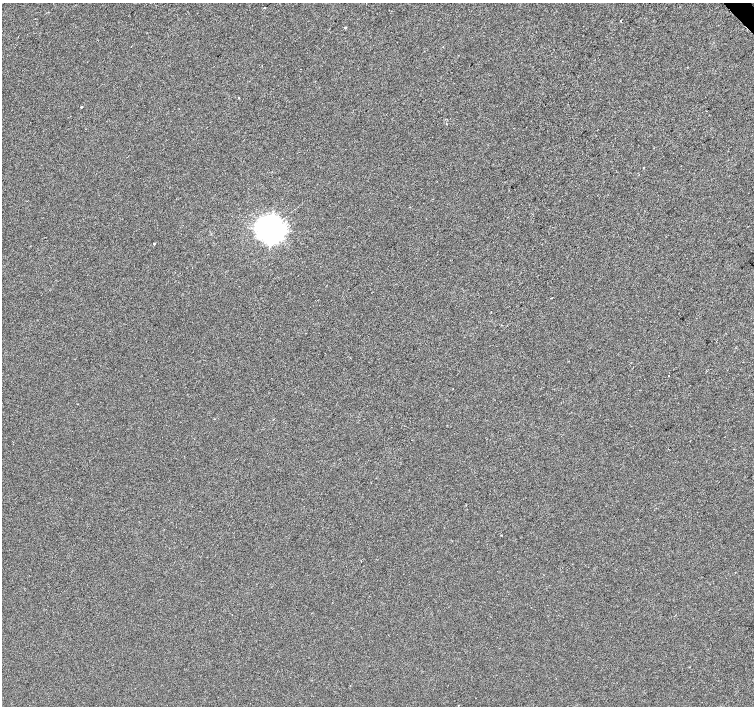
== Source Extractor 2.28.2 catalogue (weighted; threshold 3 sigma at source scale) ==
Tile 10 of 4 x 4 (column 2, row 3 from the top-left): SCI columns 1510-3013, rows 1621-3027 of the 6021 x 5991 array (HDU 1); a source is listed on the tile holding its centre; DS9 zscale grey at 2 x 2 block average (1 PNG px = mean of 2 x 2 image px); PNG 756 x 708 px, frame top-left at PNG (2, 3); no overlay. Shown black and unused: <1% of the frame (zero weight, under 2 of 3 exposures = <1% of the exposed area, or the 3 px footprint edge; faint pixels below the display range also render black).
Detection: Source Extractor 2.28.2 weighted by HDU 2 'WHT'; one run over the whole footprint, this tile lists its part. Background -2.44e-04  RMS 0.0042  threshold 0.0187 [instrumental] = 3 sigma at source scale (4.5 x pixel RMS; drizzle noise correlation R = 1.50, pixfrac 1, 0.0396/0.0396 arcsec/px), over >= 5 px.
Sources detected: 11; all 11 listed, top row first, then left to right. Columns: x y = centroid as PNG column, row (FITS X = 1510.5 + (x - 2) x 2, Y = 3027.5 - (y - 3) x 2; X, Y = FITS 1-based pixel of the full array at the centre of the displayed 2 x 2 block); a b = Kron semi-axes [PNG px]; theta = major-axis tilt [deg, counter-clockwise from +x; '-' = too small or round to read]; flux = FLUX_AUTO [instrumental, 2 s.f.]
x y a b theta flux
264 8 2 2 - 0.58
620 21 2 2 - 3.4
345 27 3 2 - 0.7
238 98 2 2 - 0.84
81 107 2 2 - 1.5
446 124 2 2 - 0.53
271 229 8 8 - 970
154 244 2 2 - 4.2
668 376 2 2 - 0.47
78 404 2 2 - 0.48
501 535 2 2 - 0.49
Diffuse or blended objects may show on this block-average render without a row.